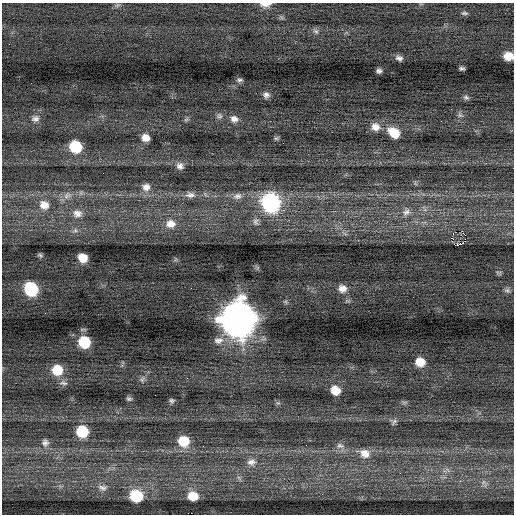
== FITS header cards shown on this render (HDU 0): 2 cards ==
NAXIS1  =                  512 / Axis length
NAXIS2  =                  512 / Axis length

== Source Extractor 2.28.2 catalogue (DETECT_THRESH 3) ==
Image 512 x 512 px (HDU 0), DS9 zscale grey, 1 PNG px = 1 image px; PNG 516 x 516 px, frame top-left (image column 1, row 512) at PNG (2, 3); no overlay
Background -0.0158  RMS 0.8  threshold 2.4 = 3 sigma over >= 5 px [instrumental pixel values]
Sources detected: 62; all 62 listed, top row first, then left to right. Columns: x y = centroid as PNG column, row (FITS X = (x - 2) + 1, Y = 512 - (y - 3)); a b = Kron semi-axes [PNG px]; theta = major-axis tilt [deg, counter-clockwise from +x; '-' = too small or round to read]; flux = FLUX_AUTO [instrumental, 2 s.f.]
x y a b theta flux
265 4 13 5 2 360
464 13 9 5 -5 100
316 31 8 5 -21 130
508 56 8 7 - 610
399 58 9 6 -14 190
462 68 5 3 - 93
379 71 5 4 - 130
240 80 7 5 0 110
266 95 8 7 - 190
466 97 8 5 -36 120
460 115 7 6 - 120
219 116 8 7 - 150
35 119 10 8 4 250
234 119 10 9 - 280
186 120 7 4 19 87
441 121 2 2 - 140
375 127 11 10 - 450
394 133 13 10 -36 990
146 138 8 7 - 420
276 138 7 4 -1 78
75 147 10 10 - 1800
180 166 10 9 - 280
146 187 11 10 - 390
67 195 11 8 29 330
190 195 13 8 4 320
237 196 13 9 8 310
270 203 12 11 - 8900
44 205 13 12 - 630
406 212 12 9 21 330
77 214 14 11 -10 430
256 222 10 8 -73 200
171 224 13 11 3 570
75 230 6 6 - 140
465 235 3 2 - 310
458 245 3 3 - 1300
40 255 7 4 -26 88
83 258 8 7 - 710
342 288 10 9 - 370
31 289 10 9 - 3500
507 290 7 6 - 120
45 313 2 2 - 85
238 319 15 14 - 99000
218 341 15 9 7 380
84 342 10 9 - 1800
420 362 9 8 - 730
57 370 11 10 - 1200
187 378 2 2 - 33
142 379 8 5 56 130
63 383 13 6 -13 190
335 390 10 9 - 710
129 399 7 5 -8 100
172 400 7 6 - 110
394 422 10 5 65 140
82 432 10 9 - 1900
183 441 11 10 - 1300
45 443 11 9 87 270
340 446 11 8 -7 250
365 453 14 12 -25 540
251 462 13 9 2 320
102 488 12 7 -16 220
136 496 9 8 - 2200
193 496 9 8 - 790
At the frame edge (FLAGS 8, measured only in part): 2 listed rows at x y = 265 4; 508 56